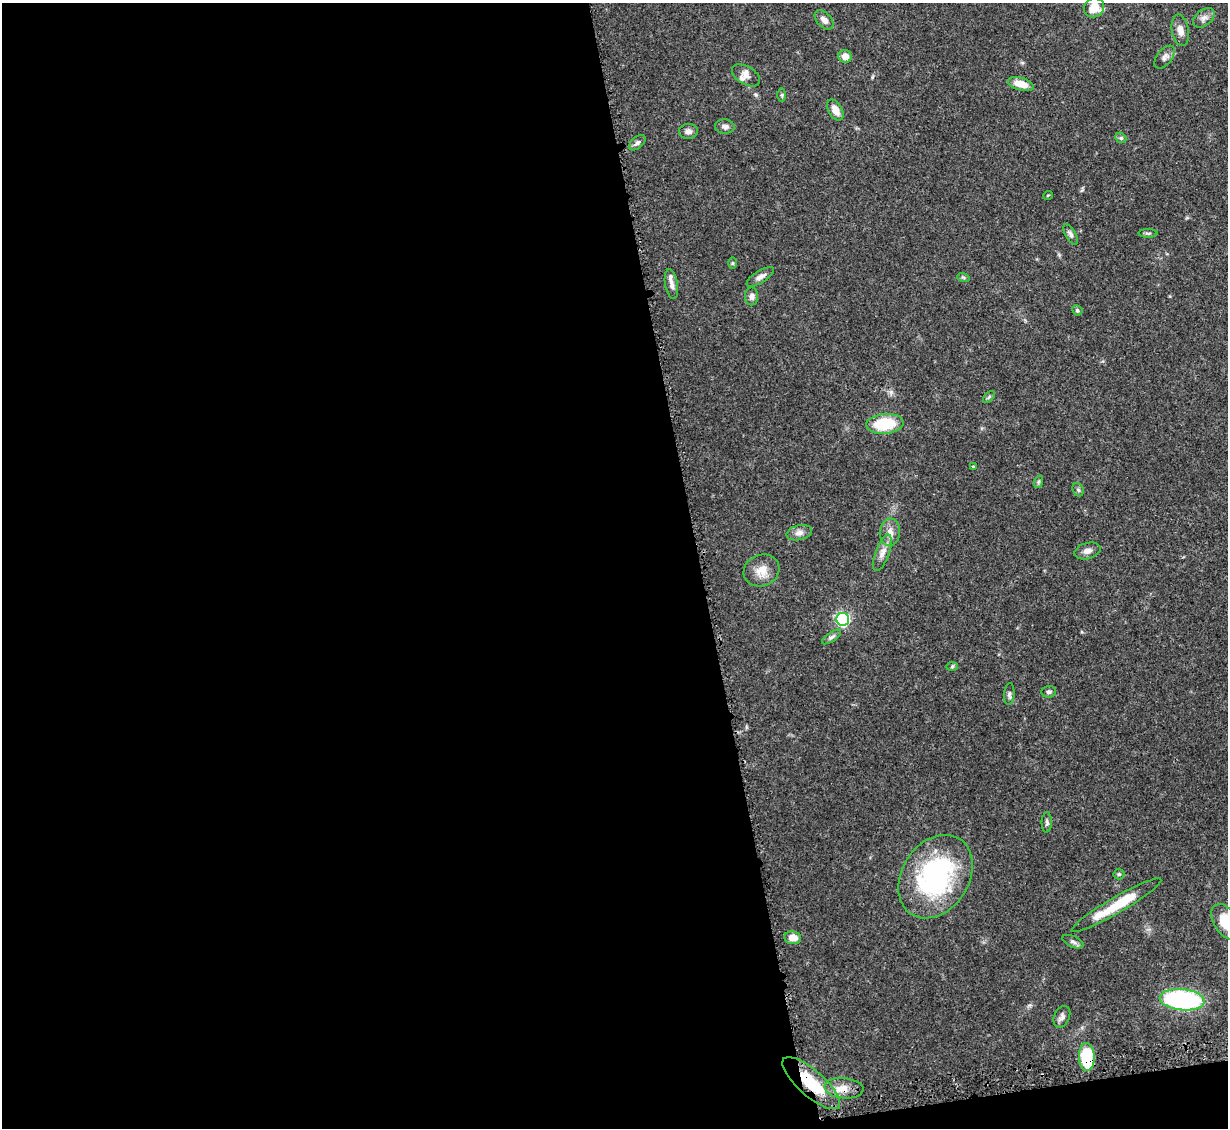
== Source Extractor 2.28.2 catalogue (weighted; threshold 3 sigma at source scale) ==
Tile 13 of 4 x 4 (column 1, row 4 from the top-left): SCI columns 54-1279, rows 255-1380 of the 4995 x 5067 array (HDU 1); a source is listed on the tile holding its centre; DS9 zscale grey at full resolution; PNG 1230 x 1130 px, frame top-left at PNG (2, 3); each listed source drawn as its Kron ellipse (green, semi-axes under 4 px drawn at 4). Shown black and unused: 58% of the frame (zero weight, under 3 of 5 exposures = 4% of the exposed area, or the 3 px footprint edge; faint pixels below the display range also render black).
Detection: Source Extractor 2.28.2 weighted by HDU 2 'WHT'; one run over the whole footprint, this tile lists its part. Background 0.0699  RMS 0.0033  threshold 0.0151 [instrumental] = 3 sigma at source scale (4.5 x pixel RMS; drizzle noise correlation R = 1.50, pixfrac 1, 0.05/0.05 arcsec/px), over >= 5 px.
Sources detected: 51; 1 inside a brighter listed object's ellipse — not listed separately; the other 50 listed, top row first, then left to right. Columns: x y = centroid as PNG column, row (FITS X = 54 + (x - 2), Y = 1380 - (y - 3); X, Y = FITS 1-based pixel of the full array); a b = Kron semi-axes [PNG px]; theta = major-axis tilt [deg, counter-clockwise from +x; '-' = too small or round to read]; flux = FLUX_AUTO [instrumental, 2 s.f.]
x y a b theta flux
1094 8 10 9 - 7.3
1204 18 12 8 38 1.7
824 20 11 7 -47 1.7
1180 30 16 8 -80 2.4
845 56 7 6 - 2.7
1165 57 13 7 51 1.5
746 75 15 9 -31 2.5
1021 84 13 6 -15 4.3
782 95 7 4 -90 0.49
835 110 11 6 -61 3.1
725 127 10 7 -4 1.2
689 131 9 7 5 1.3
1121 138 6 4 -43 0.57
637 143 9 5 41 0.98
1048 195 5 3 - 0.27
1148 233 9 4 -1 0.59
1070 234 11 5 -59 1
733 263 6 4 89 0.41
760 277 16 6 32 1.8
963 277 6 4 -19 0.48
671 284 15 6 -80 1.5
752 296 9 6 -89 1.2
1077 310 5 5 - 0.66
989 397 7 4 46 0.49
885 424 19 10 5 15
973 466 3 3 - 0.49
1038 482 6 4 71 0.56
1078 490 7 5 -68 0.66
890 532 14 10 85 2.6
799 533 13 7 14 1.8
1087 551 13 8 15 1.8
882 553 19 7 70 2.6
761 570 18 15 23 4.6
843 619 6 6 - 51
832 637 11 4 35 0.92
952 667 6 4 2 0.48
1049 692 7 6 - 0.88
1009 694 11 5 87 0.85
1047 822 10 5 88 0.84
1119 874 5 5 - 0.55
935 877 45 33 57 51
1117 905 51 8 30 12
1226 922 19 11 -59 8.2
793 938 8 6 -6 3.4
1073 942 11 5 -23 0.97
1182 1000 22 10 -5 57
1062 1017 11 7 67 1.4
1087 1057 14 8 -88 18
811 1083 36 13 -41 15
844 1088 19 10 -5 4
Overlapping masked pixels (flux is a lower limit): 2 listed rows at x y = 1087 1057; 811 1083
Isophote crosses this tile's border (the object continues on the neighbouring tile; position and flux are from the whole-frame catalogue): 2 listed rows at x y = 1094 8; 1226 922